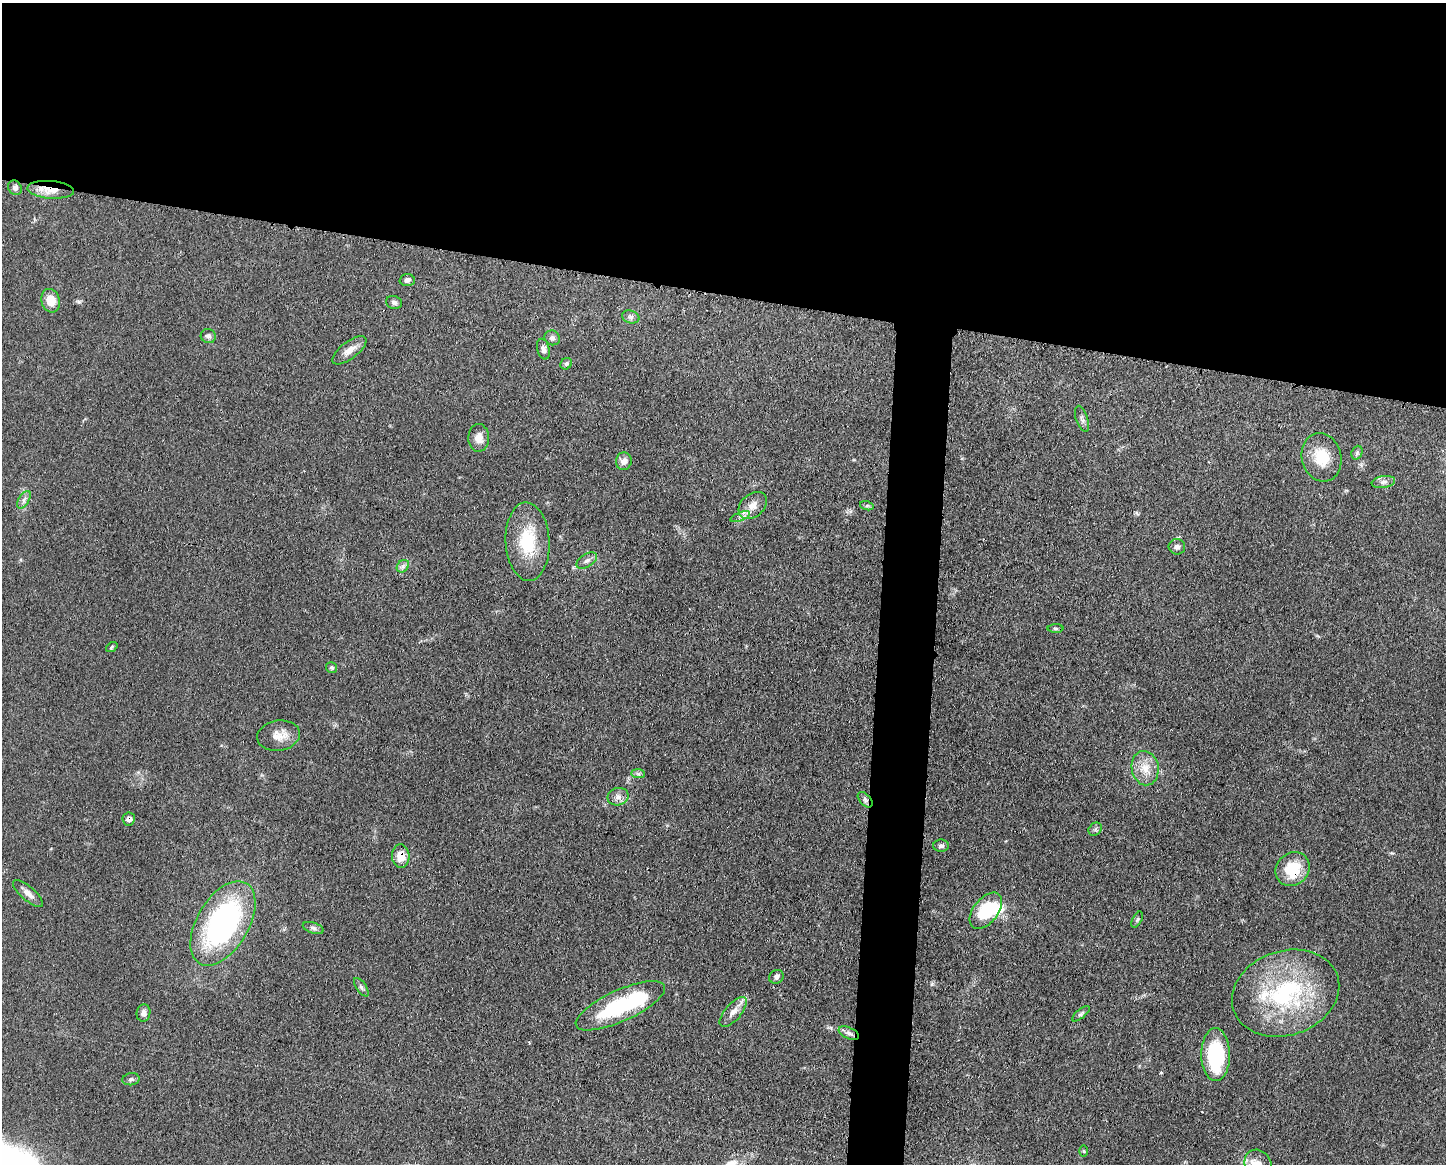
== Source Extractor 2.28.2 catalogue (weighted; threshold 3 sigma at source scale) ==
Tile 2 of 3 x 4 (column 2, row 1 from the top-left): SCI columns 1558-3001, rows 3489-4650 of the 4672 x 4656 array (HDU 1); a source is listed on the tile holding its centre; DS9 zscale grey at full resolution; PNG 1448 x 1166 px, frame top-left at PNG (2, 3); each listed source drawn as its Kron ellipse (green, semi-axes under 4 px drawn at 4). Shown black and unused: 28% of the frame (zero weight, under 3 of 4 exposures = <1% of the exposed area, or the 3 px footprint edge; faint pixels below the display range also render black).
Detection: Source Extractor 2.28.2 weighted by HDU 2 'WHT'; one run over the whole footprint, this tile lists its part. Background 0.0585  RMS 0.0042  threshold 0.019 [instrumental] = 3 sigma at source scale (4.5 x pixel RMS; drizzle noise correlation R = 1.50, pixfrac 1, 0.05/0.05 arcsec/px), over >= 5 px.
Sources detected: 59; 2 inside a brighter object's white glare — neither listed nor drawn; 2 inside a brighter listed object's ellipse — not listed separately; the other 55 listed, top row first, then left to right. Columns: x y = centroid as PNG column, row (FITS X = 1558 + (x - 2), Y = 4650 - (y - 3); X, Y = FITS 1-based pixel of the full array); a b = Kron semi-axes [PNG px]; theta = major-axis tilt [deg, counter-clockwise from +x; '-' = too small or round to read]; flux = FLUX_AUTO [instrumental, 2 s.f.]
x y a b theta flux
15 188 8 6 -52 1.3
51 190 23 9 -4 6.5
407 280 7 6 - 1.4
51 301 12 9 -72 6
394 302 8 6 -17 1.2
631 317 9 6 -14 1.2
208 336 7 7 - 1.3
552 338 8 7 - 1.3
543 349 10 6 -75 2
349 350 20 8 37 3.8
566 364 6 5 - 0.87
1082 419 13 6 -72 1.4
479 438 14 10 88 3.9
1357 453 7 5 69 0.87
1322 457 24 19 -75 11
624 461 9 8 - 2.3
1383 482 12 6 9 1.7
24 500 10 5 58 1.4
753 505 16 11 41 4.2
867 506 7 4 -17 0.7
740 516 10 3 21 1.1
528 542 39 22 -87 19
1177 547 8 7 - 1.5
587 560 11 6 32 1.8
403 566 7 5 46 1.3
1056 628 8 4 -1 0.65
112 647 6 4 38 0.57
332 668 5 5 - 0.72
279 736 21 15 8 5.9
1145 768 17 13 -80 6.5
638 774 7 4 -1 0.89
618 797 10 8 12 2.4
865 800 9 5 -47 1.1
129 819 6 6 - 1.9
1095 829 7 6 - 0.86
941 846 8 6 0 1.1
401 856 12 8 -86 5.3
1293 869 18 16 42 15
28 893 19 7 -41 2.7
986 911 21 12 51 19
1137 920 8 4 63 0.78
223 923 47 26 60 88
313 928 11 5 -18 1.3
776 977 7 6 - 1.3
361 987 10 5 -56 1.1
1286 993 55 42 19 57
620 1006 48 15 24 35
733 1012 18 8 50 3.3
143 1013 8 7 - 1.7
1081 1014 11 4 39 0.99
849 1033 11 5 -25 1.6
1216 1055 26 14 -90 33
131 1079 9 6 9 1
1084 1151 6 4 -89 0.44
1258 1164 15 13 -57 4.6
Overlapping masked pixels (flux is a lower limit): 5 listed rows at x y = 51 190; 865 800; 129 819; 401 856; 1293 869
Isophote crosses this tile's border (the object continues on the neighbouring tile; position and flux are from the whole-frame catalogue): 1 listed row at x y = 1258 1164